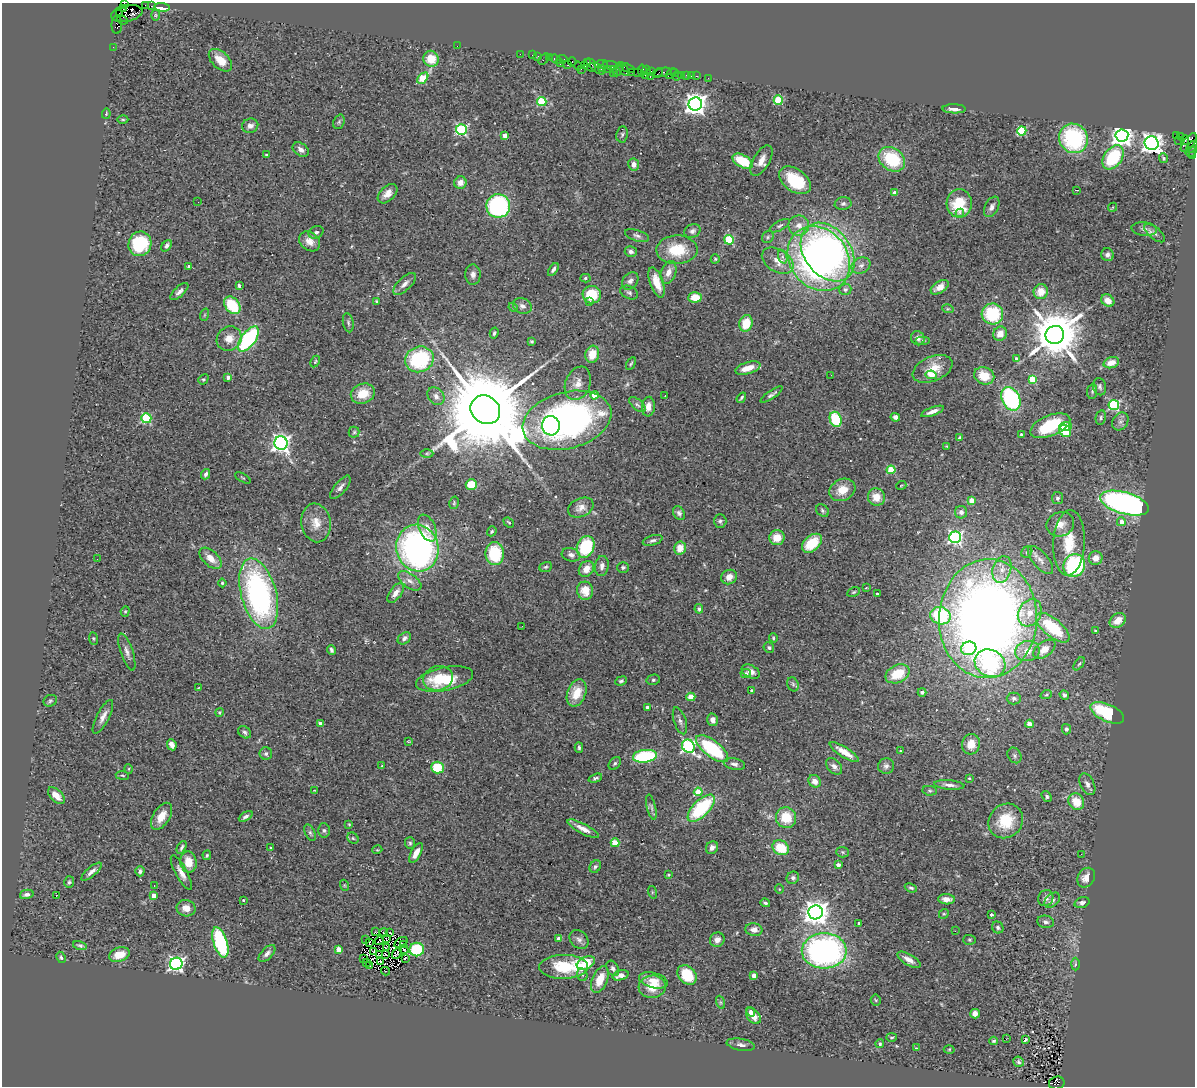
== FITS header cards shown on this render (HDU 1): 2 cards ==
NAXIS1  =                 1193
NAXIS2  =                 1084

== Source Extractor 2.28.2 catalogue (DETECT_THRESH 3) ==
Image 1193 x 1084 px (HDU 1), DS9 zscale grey, 1 PNG px = 1 image px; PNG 1197 x 1088 px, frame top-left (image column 1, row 1084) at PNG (2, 3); each listed source drawn as its Kron ellipse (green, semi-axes under 4 px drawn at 4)
Background 0.812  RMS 0.063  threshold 0.189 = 3 sigma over >= 5 px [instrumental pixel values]
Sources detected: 452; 5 with non-positive FLUX_AUTO (blend fragments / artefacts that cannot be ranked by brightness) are neither listed nor drawn; the other 447 listed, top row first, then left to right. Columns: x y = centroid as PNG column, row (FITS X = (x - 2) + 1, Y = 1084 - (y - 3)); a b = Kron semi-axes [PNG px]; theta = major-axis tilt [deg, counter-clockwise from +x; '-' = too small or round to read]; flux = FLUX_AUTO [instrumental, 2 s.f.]
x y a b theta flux
124 5 4 3 - 100
145 5 4 2 - 64
151 6 2 2 - 18
162 7 8 3 -5 68
123 9 3 2 - 240
119 13 3 2 - 39
127 13 16 8 11 1700
155 15 6 4 -90 5.5
123 20 6 3 -26 640
117 25 9 5 90 220
457 46 2 2 - 12
113 47 2 2 - 16
520 54 2 2 - 22
532 55 2 2 - 30
538 56 2 2 - 21
549 58 2 2 - 27
431 59 8 7 - 91
544 59 6 2 56 89
556 59 6 3 -20 92
562 59 6 3 11 58
220 60 14 8 -43 54
572 62 4 4 - 110
587 63 4 3 - 60
560 64 3 2 - 49
601 64 7 3 3 110
568 65 3 3 - 110
610 65 7 2 -7 260
578 66 4 2 - 53
584 66 3 3 - 35
591 67 4 3 - 88
595 67 11 3 -41 320
602 68 3 3 - 47
627 68 7 3 -23 240
581 69 2 2 - 19
608 69 2 2 - 57
613 69 3 3 - 150
618 69 8 3 64 170
624 70 7 3 -51 130
646 70 3 2 - 47
642 71 6 3 84 91
651 71 2 2 - 17
614 72 3 3 - 140
632 72 2 2 - 27
637 72 2 2 - 34
663 72 9 4 14 190
658 73 5 2 - 110
671 73 6 3 42 95
675 73 3 2 - 56
645 75 3 2 - 16
686 75 3 3 - 82
691 75 3 2 - 37
677 76 4 2 - 26
681 76 2 2 - 16
697 76 3 2 - 40
650 77 3 2 - 120
423 78 6 4 45 170
708 78 2 2 - 14
778 100 5 4 - 180
542 101 4 4 - 230
695 104 7 6 - 3100
954 109 11 4 -1 23
106 114 5 3 - 4.5
123 120 5 3 - 4.7
339 122 7 5 69 7.4
250 126 8 7 - 20
461 129 5 5 - 520
1022 131 4 4 - 260
622 134 8 6 82 9.5
505 135 4 4 - 36
1122 135 6 6 - 2800
1176 136 4 3 - 170
1180 137 3 3 - 18
1074 138 15 14 - 460
1179 140 2 2 - 15
1185 140 5 3 - 290
1152 143 7 6 - 2700
1189 143 11 5 53 710
1192 147 7 3 50 260
301 149 9 6 -36 20
1191 152 6 4 33 99
267 155 3 3 - 8.4
1192 156 3 2 - 40
1113 157 13 9 56 230
1164 158 5 4 - 7.4
892 159 14 11 -36 220
761 160 17 8 59 36
743 161 11 6 -29 140
634 164 6 5 - 23
795 180 18 11 -36 170
460 183 6 6 - 30
1077 190 3 2 - 3.3
895 193 4 4 - 53
387 194 12 7 44 31
198 202 2 2 - 30
959 203 14 12 85 160
843 204 8 6 10 11
498 206 12 12 - 620
992 207 11 6 63 18
1112 207 5 3 - 7.4
960 213 4 4 - 9
799 225 10 10 - 38
780 226 11 5 28 12
1144 229 13 6 -5 17
692 231 8 6 24 14
316 232 8 5 24 11
1155 233 12 5 -40 15
637 236 12 5 -18 14
768 237 7 5 51 7.9
729 240 5 4 - 250
309 241 11 9 -40 38
140 244 12 11 - 240
166 246 6 4 51 13
677 250 20 14 1 140
631 252 6 5 - 14
828 252 32 23 -53 1400
1107 255 6 6 - 15
783 257 7 4 -71 11
715 259 4 4 - 5.3
819 259 34 29 -51 1700
778 261 17 11 -32 64
861 265 10 7 25 20
189 266 3 3 - 14
553 270 7 4 55 12
668 272 12 7 71 33
473 274 10 7 -88 21
585 278 5 4 - 8.3
630 281 9 7 49 18
657 282 16 6 -70 64
404 284 14 6 43 22
239 286 3 3 - 15
940 287 10 5 34 30
845 289 6 5 - 15
179 291 11 5 44 15
629 292 9 6 -26 12
1041 292 7 7 - 64
592 295 9 9 - 160
695 297 7 5 4 72
376 301 4 3 - 5.1
1108 301 7 5 -38 37
589 302 4 3 - 8.8
232 305 10 7 -51 180
522 306 9 7 -20 18
513 307 5 4 - 4.7
948 309 6 3 -17 5
992 314 11 10 - 220
204 315 6 4 71 4.8
348 323 9 5 -79 10
746 323 8 6 74 100
494 333 5 3 - 6.5
1000 334 7 6 - 45
1055 335 9 9 - 23000
229 338 13 11 37 51
918 338 7 6 - 21
248 339 15 7 53 470
923 340 7 4 0 6.1
532 341 3 3 - 5.6
592 354 9 7 75 70
1016 358 4 4 - 9.9
419 359 14 12 23 370
315 362 6 4 62 4.6
1111 363 8 5 18 43
631 364 7 4 61 6.3
748 368 13 6 17 58
932 369 21 12 23 86
831 375 2 2 - 2.1
931 375 6 4 -9 55
984 376 10 8 -21 82
228 377 4 4 - 20
203 379 5 4 - 6.3
1033 379 4 4 - 160
578 383 17 12 69 47
1100 387 8 6 -78 12
1092 392 7 5 82 8.5
363 394 12 10 19 92
772 394 13 3 34 11
594 395 4 4 - 87
436 396 10 7 -51 20
665 396 3 2 - 5.8
741 398 6 3 55 7.1
1011 399 12 9 -63 460
637 405 10 5 -40 11
1114 405 5 5 - 480
648 407 10 6 85 35
485 410 15 13 -39 97000
932 411 12 4 20 26
895 417 5 4 - 15
1101 417 7 5 77 8.4
146 418 5 5 - 320
836 419 8 6 -70 230
567 420 45 28 15 1600
1120 422 9 7 56 16
551 426 10 9 - 260
1050 426 21 10 21 220
1065 426 6 4 2 91
1065 431 6 5 - 90
354 432 5 5 - 7.4
1021 434 3 3 - 6.2
959 438 3 3 - 6.6
281 443 7 6 - 1900
946 446 3 2 - 2.8
427 453 6 4 0 5.8
891 470 4 4 - 180
206 474 5 4 - 10
243 478 8 2 -29 4.5
471 484 5 5 - 92
901 486 5 3 - 3.5
340 487 14 5 51 19
842 490 13 10 26 67
876 497 9 8 - 59
1057 498 6 5 - 9.3
972 500 4 4 - 60
454 503 6 4 77 5.7
1124 503 25 11 -16 1300
581 508 13 9 24 32
822 511 7 5 -47 9.3
961 512 6 6 - 16
679 513 7 5 -60 12
720 521 7 6 - 9.5
509 522 6 3 -40 5.2
1121 522 4 4 - 37
316 523 19 14 -81 65
1060 524 14 12 21 55
427 528 14 8 -66 41
492 531 5 4 - 6.4
955 537 6 6 - 890
777 538 7 7 - 59
653 540 10 5 16 11
812 543 11 7 41 120
1069 543 33 16 87 150
586 547 11 8 71 230
417 548 23 21 -73 1400
680 548 6 6 - 55
1027 552 6 5 - 7.8
495 553 11 9 -89 210
571 555 9 6 -16 18
211 558 13 7 -43 43
1096 558 7 6 - 39
97 559 2 2 - 2.7
1040 560 17 7 -50 32
602 566 10 6 83 19
1074 566 12 10 66 450
546 567 6 4 20 7.5
623 567 6 5 - 9.5
586 569 8 7 - 46
1002 569 13 9 73 38
729 577 8 7 - 32
410 581 13 7 -35 27
222 583 4 4 - 5.7
866 588 3 2 - 2.9
585 591 9 8 - 64
854 592 7 4 27 6.2
396 593 11 6 54 30
259 594 36 17 -75 1000
877 594 3 3 - 6.7
699 609 5 4 - 7
125 611 5 4 - 5.6
1030 613 14 11 60 59
940 616 10 8 -19 290
988 619 59 49 87 4700
1118 620 9 6 38 51
522 626 2 2 - 2.6
1053 628 20 9 -40 190
1095 631 4 3 - 6.2
93 638 6 4 -82 5.3
404 638 7 5 38 14
773 638 4 4 - 4.8
769 648 5 5 - 9.9
969 648 8 6 15 100
1044 649 12 7 37 44
331 650 5 3 - 8.9
1027 651 12 10 10 48
127 652 19 6 -71 25
990 663 16 13 -28 380
1079 664 7 4 53 6.2
751 672 10 6 -27 25
746 674 5 4 - 11
898 674 13 8 25 110
438 678 15 12 16 81
444 679 29 12 12 180
653 680 7 5 14 8.1
621 681 6 4 21 8.2
793 684 7 5 -68 9.7
199 688 4 3 - 3.2
752 691 3 3 - 12
922 692 4 4 - 14
577 693 14 9 70 79
1046 695 6 3 19 5.6
1064 695 5 4 - 8
691 697 4 4 - 120
1014 698 7 6 - 11
50 701 7 5 26 8.3
647 707 4 4 - 8.9
219 712 4 4 - 5.5
1107 713 18 8 -24 270
103 717 18 6 63 31
713 720 6 5 - 22
680 721 14 6 -72 17
320 724 4 3 - 22
1029 724 4 4 - 30
1066 729 5 4 - 8.5
245 732 7 5 -38 10
408 741 4 2 - 3.2
971 744 10 9 - 56
172 745 6 4 -65 24
688 746 7 6 - 970
579 748 5 4 - 7.9
712 749 19 8 -38 340
901 751 4 3 - 5.9
844 752 17 5 -32 56
266 754 6 6 - 11
1015 755 8 6 -57 11
645 756 12 6 7 320
615 763 7 5 50 8.2
734 764 11 5 -11 14
382 766 4 3 - 3.3
834 766 10 6 -47 18
886 766 8 8 - 16
438 768 6 6 - 160
129 769 5 3 - 3.8
122 775 7 4 -7 5.6
595 778 7 4 19 9.2
969 778 3 3 - 4.6
815 781 7 5 -47 35
1087 784 12 7 -64 20
949 785 15 4 -5 22
314 790 3 2 - 2.6
930 791 7 5 -6 6.5
698 792 4 4 - 170
56 796 10 6 -45 43
1047 796 6 4 -55 7.5
1076 802 9 7 -56 78
651 807 13 4 -77 12
701 808 17 8 44 330
161 816 15 8 58 55
246 816 7 4 28 11
786 818 10 10 - 110
1006 821 18 16 44 140
349 824 4 3 - 4.6
583 829 17 5 -28 35
324 830 7 5 -88 9.4
310 833 9 5 -65 9.6
353 838 6 5 - 7.2
410 843 6 5 - 7.4
615 843 4 4 - 130
182 847 7 3 63 7.9
270 847 3 2 - 3.6
712 848 7 6 - 19
781 848 8 7 - 120
377 850 5 3 - 3.8
842 852 6 5 - 6.8
416 853 11 5 62 31
1081 854 3 2 - 5
207 855 5 3 - 6.1
188 862 10 8 -81 67
838 865 4 3 - 23
595 867 6 5 - 9.7
140 871 5 4 - 12
91 872 12 4 40 19
181 873 19 6 -62 32
668 875 3 3 - 6.3
793 878 6 6 - 12
1086 878 10 8 56 36
69 882 6 5 - 7.3
344 885 5 3 - 4
154 886 2 2 - 2.6
911 888 6 4 -22 8.2
779 889 5 3 - 3.2
652 892 6 4 -73 4.8
27 894 7 4 12 13
56 895 3 2 - 1.9
154 895 4 4 - 49
1046 898 8 7 - 19
946 899 8 5 -1 29
243 900 3 3 - 5.1
1052 900 9 6 40 15
765 903 5 3 - 9.6
1082 903 8 5 19 12
186 908 9 8 - 35
816 912 7 7 - 4500
944 914 5 4 - 5.1
991 915 4 4 - 9.2
1045 922 8 6 -11 15
859 923 3 3 - 5.9
998 927 6 5 - 8.6
754 930 8 6 -7 26
955 931 3 2 - 3.6
375 932 2 2 - 4.5
384 933 4 2 - 3
390 933 4 2 - 5.7
386 939 4 2 - 1.8
559 939 4 4 - 40
366 940 2 2 - 1.4
579 940 10 8 -44 20
717 940 7 7 - 25
969 940 6 5 - 6.2
379 941 4 2 - 1.7
220 942 16 7 -73 380
401 942 7 2 32 5.3
370 943 2 2 - 3.4
404 944 3 2 - 0.78
80 945 7 4 -13 7.3
387 947 4 2 - 1.6
339 949 4 4 - 56
404 949 5 2 - 6.5
417 949 7 7 - 240
374 951 4 2 - 3.6
824 951 22 17 0 1200
267 953 10 5 46 18
397 953 6 3 53 0.5
379 954 4 2 - 1.9
385 954 3 2 - 3.9
119 955 11 7 19 72
61 957 6 4 -63 7
364 958 3 2 - 8
405 958 3 2 - 8.6
909 960 13 5 -30 29
380 961 3 2 - 5.8
366 963 3 3 - 8.6
586 963 10 6 23 290
176 964 6 6 - 1300
1075 964 6 4 88 6.8
370 966 3 2 - 5.2
563 967 24 12 1 180
613 968 8 5 -59 13
385 971 4 2 - 6.4
582 975 6 5 - 7.8
620 975 8 5 17 25
687 975 11 8 -47 130
754 976 4 4 - 29
600 980 14 7 66 75
653 980 15 7 -14 44
652 987 13 11 5 78
876 1000 5 5 - 5.4
720 1002 7 4 -71 7.1
750 1012 5 4 - 13
975 1014 5 5 - 27
753 1016 9 6 -51 43
892 1037 5 4 - 6.3
1007 1039 3 2 - 0.0087
1025 1040 4 3 - 7.1
994 1041 4 3 - 6.2
880 1044 4 4 - 6.8
741 1045 14 6 -10 17
916 1048 3 2 - 3.6
949 1049 5 3 - 4.1
1019 1062 5 5 - 8.3
1057 1083 8 6 12 740
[5 non-positive-flux detections neither listed nor drawn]